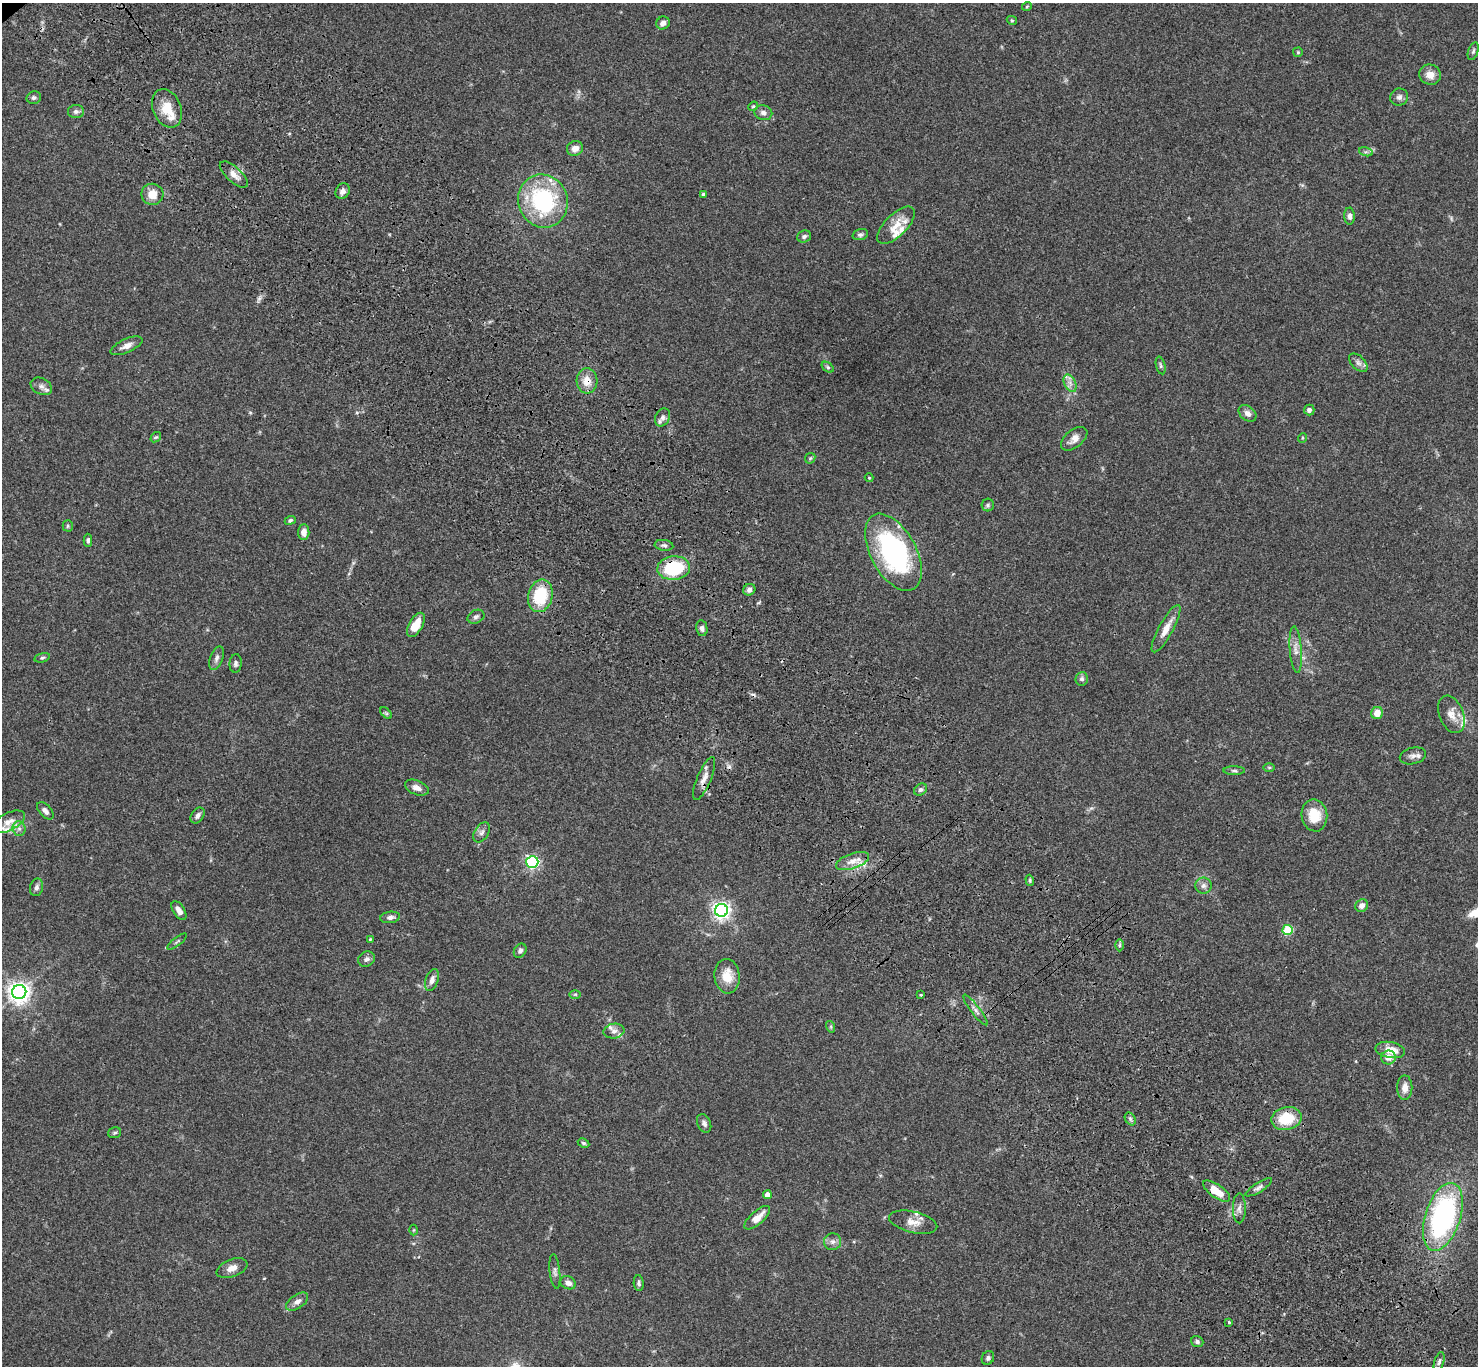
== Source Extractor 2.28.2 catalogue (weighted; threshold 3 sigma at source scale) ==
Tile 6 of 4 x 4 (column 2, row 2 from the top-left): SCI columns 1579-3054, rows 3114-4477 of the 6106 x 6084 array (HDU 1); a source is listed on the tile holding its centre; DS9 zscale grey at full resolution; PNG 1480 x 1368 px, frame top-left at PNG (2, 3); each listed source drawn as its Kron ellipse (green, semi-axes under 4 px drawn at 4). Shown black and unused: <1% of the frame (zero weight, under 3 of 4 exposures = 6% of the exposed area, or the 3 px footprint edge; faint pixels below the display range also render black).
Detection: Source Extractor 2.28.2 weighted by HDU 2 'WHT'; one run over the whole footprint, this tile lists its part. Background 0.0591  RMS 0.0053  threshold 0.0237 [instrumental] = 3 sigma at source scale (4.5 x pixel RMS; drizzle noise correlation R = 1.50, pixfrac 1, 0.05/0.05 arcsec/px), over >= 5 px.
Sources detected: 135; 2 cosmic-ray / hot-pixel residue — neither listed nor drawn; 12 inside a brighter listed object's ellipse — not listed separately; the other 121 listed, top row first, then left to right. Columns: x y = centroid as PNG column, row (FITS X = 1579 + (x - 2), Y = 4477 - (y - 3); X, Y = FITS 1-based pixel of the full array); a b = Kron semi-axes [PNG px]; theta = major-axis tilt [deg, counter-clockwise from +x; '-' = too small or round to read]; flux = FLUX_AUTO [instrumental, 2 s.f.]
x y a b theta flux
1027 6 5 3 - 0.49
1012 20 5 4 - 0.52
663 23 7 6 - 2.5
1473 51 9 5 72 1.1
1298 52 5 5 - 0.63
1430 75 11 10 - 4.6
1399 97 9 8 - 2.1
34 98 7 6 - 1.3
753 106 5 4 - 0.63
167 108 20 14 -67 11
76 112 8 6 0 1.5
763 113 9 7 -15 2.2
575 148 8 7 - 3.7
1366 152 7 4 -16 1.1
234 175 17 7 -42 4.3
343 191 8 6 58 2.6
152 194 11 10 - 6.8
703 194 4 4 - 1.3
543 201 27 24 -68 56
1350 216 8 5 -87 1.9
896 225 24 11 45 7.5
860 235 8 5 16 1.2
804 236 7 6 - 1.3
126 346 17 7 24 3.4
1358 363 11 6 -45 2.3
1161 365 9 4 -76 1
828 367 7 4 -37 0.86
587 381 12 10 -86 6.1
1070 383 9 5 -66 2.4
41 386 11 8 -27 2.5
1309 410 5 5 - 1.6
1247 413 10 7 -39 2.5
662 417 9 7 60 2.2
156 437 6 4 40 0.7
1302 438 5 3 - 0.53
1074 439 15 8 39 3.9
810 458 6 4 45 0.69
869 478 4 4 - 0.45
988 505 6 6 - 1
290 520 5 4 - 0.9
68 526 5 5 - 0.74
304 532 8 5 87 3.2
88 540 6 4 -90 1.2
664 545 9 5 -7 1.3
893 552 42 22 -61 88
674 568 16 12 5 31
749 590 6 5 - 1.9
540 596 16 12 77 23
476 617 9 6 24 1.4
416 625 13 6 60 9.2
702 628 8 5 -79 1.7
1166 629 26 7 61 6.2
1296 650 23 6 -85 3.9
42 658 8 4 14 0.89
217 658 12 6 70 2
236 663 9 6 85 1.4
1082 679 7 6 - 1.5
386 713 7 4 -45 0.8
1377 713 6 5 - 5.3
1452 714 20 12 -69 5.8
1413 756 13 8 14 2.3
1269 767 6 4 0 0.61
1234 771 11 4 -1 1.2
704 778 23 7 67 4.3
417 788 12 7 -22 3.2
921 789 7 5 39 1.2
45 811 10 5 -48 2.2
198 815 9 6 54 2
1314 815 16 13 -80 12
9 822 17 9 27 4.2
19 829 7 6 - 1.8
482 832 11 7 58 1.9
853 861 17 7 19 4.9
532 862 6 6 - 110
1030 880 6 4 -73 0.74
1203 886 8 8 - 2
36 887 9 6 75 1.7
1362 906 7 6 - 2.6
721 910 6 6 - 220
179 911 11 5 -57 3
390 917 10 5 8 1.9
1288 930 5 5 - 29
370 939 4 2 - 0.43
177 942 12 4 38 1.1
1120 945 6 4 89 0.82
520 951 7 5 56 1.5
366 959 9 7 26 1.6
727 976 17 12 -85 9.2
432 980 11 6 71 2.9
19 992 7 7 - 350
575 994 6 4 1 0.68
921 995 3 2 - 0.5
975 1010 19 4 -53 2.3
831 1027 6 4 -73 0.59
614 1031 10 7 8 2.3
1390 1050 15 8 -10 7.2
1389 1058 7 7 - 4.3
1405 1088 12 7 89 3.7
1130 1119 7 5 -59 1.1
1286 1119 15 11 11 16
704 1123 10 6 -65 1.7
115 1133 6 5 - 1
583 1143 6 4 -27 0.85
1259 1187 15 5 32 1.7
1217 1191 16 6 -36 10
767 1195 4 4 - 4
1239 1208 15 6 89 2.4
1443 1217 35 17 72 110
757 1218 16 6 41 5.9
913 1222 24 10 -13 5.6
414 1230 5 3 - 0.47
833 1242 8 8 - 2.3
232 1268 16 9 21 3.7
555 1271 17 5 -84 1.9
568 1283 8 6 -24 2.9
639 1283 8 5 -86 1.2
297 1302 12 7 34 2.6
1229 1322 3 3 - 0.75
1197 1342 6 5 - 1.2
988 1358 7 6 - 1.3
1439 1362 10 5 73 1.3
Overlapping masked pixels (flux is a lower limit): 3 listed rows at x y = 587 381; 674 568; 704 778